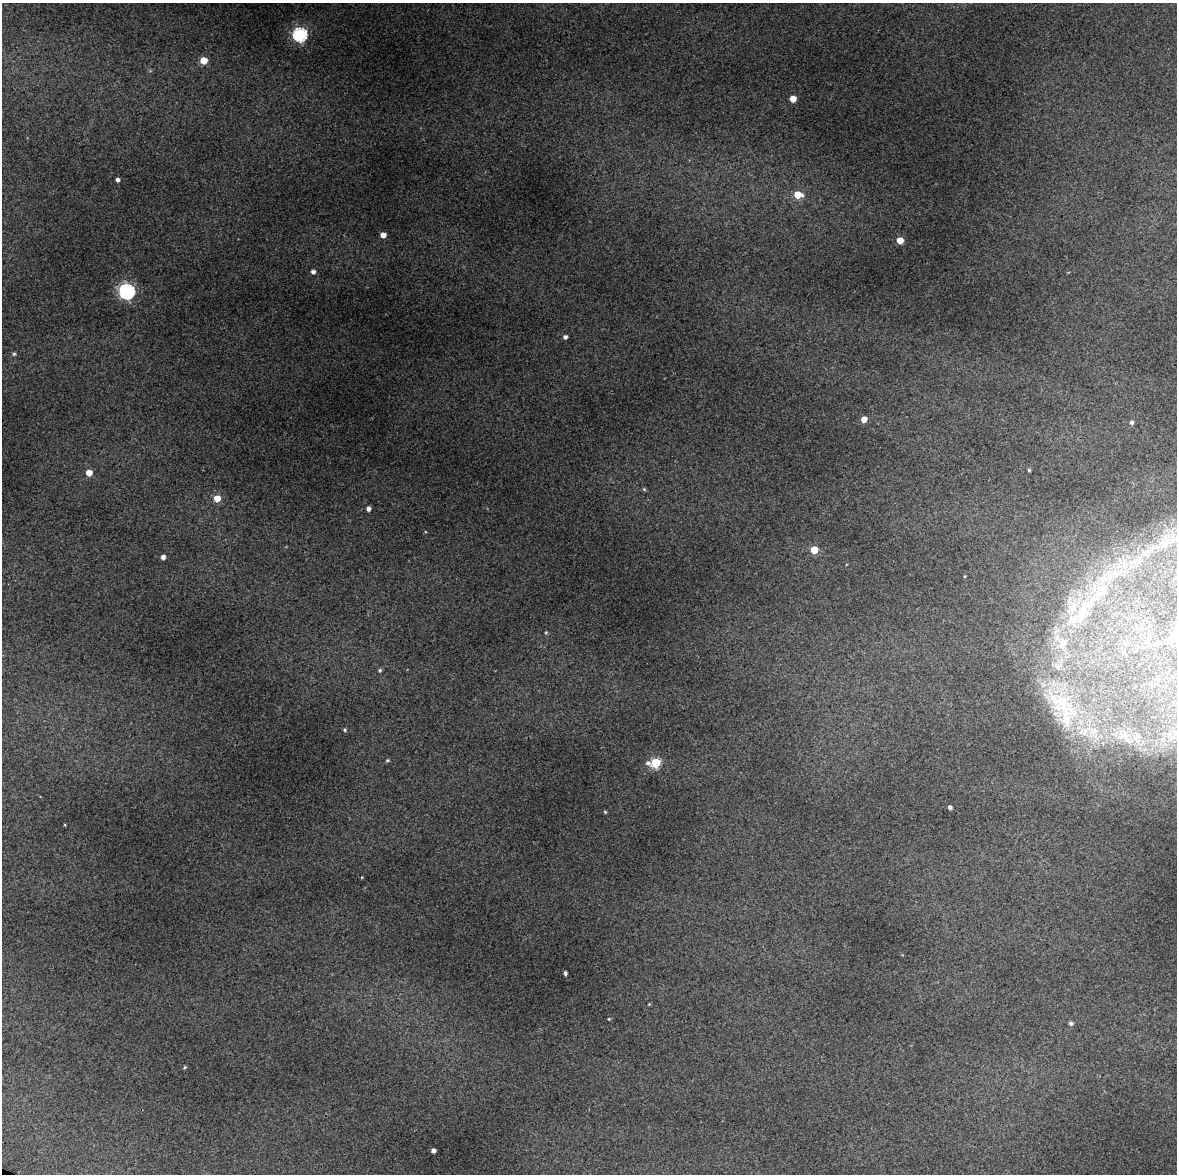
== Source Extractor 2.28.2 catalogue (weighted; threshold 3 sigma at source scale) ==
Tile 6 of 4 x 3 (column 2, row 2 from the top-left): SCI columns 1180-2354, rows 1431-2602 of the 4707 x 4001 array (HDU 1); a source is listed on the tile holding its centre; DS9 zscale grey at full resolution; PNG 1179 x 1176 px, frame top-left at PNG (2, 3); no overlay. Shown black and unused: <1% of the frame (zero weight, under 3 of 4 exposures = <1% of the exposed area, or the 3 px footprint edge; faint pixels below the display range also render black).
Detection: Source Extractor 2.28.2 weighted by HDU 2 'WHT'; one run over the whole footprint, this tile lists its part. Background 0.119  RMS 0.0097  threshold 0.0436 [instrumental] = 3 sigma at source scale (4.5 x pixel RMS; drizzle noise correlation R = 1.50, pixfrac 1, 0.0396/0.0396 arcsec/px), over >= 5 px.
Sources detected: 44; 7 inside a brighter listed object's ellipse — not listed separately; the other 37 listed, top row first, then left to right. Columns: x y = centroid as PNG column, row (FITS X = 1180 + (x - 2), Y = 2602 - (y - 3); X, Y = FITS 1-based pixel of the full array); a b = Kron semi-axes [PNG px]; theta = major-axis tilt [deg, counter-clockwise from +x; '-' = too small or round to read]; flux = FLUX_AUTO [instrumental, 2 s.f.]
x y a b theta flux
300 34 6 6 - 160
203 60 5 5 - 17
793 99 5 5 - 12
118 180 4 3 - 2.5
798 195 6 5 - 17
383 235 4 4 - 6.5
900 240 5 5 - 12
313 272 5 4 - 3.1
127 291 8 6 -40 210
565 337 4 4 - 2.7
14 354 5 4 - 1.3
864 419 5 5 - 8.2
1132 422 5 4 - 2.1
1029 470 4 4 - 1.2
89 473 5 5 - 9.9
644 489 5 4 - 1.1
217 498 5 5 - 13
368 509 4 4 - 3.6
814 550 5 5 - 21
163 557 4 4 - 3.7
1102 592 42 27 41 84
1063 644 16 9 72 9.6
380 670 5 4 - 1.4
1060 701 55 35 -30 110
345 730 4 4 - 1.2
1123 735 22 15 0 24
387 760 5 4 - 1.2
648 763 7 6 - 2.9
656 763 5 5 - 55
950 807 4 3 - 2.6
605 812 4 4 - 0.89
565 973 4 3 - 1.8
649 1004 4 3 - 0.75
609 1019 4 3 - 0.73
1071 1023 5 4 - 2.2
185 1067 4 4 - 1.1
433 1151 4 4 - 3.8